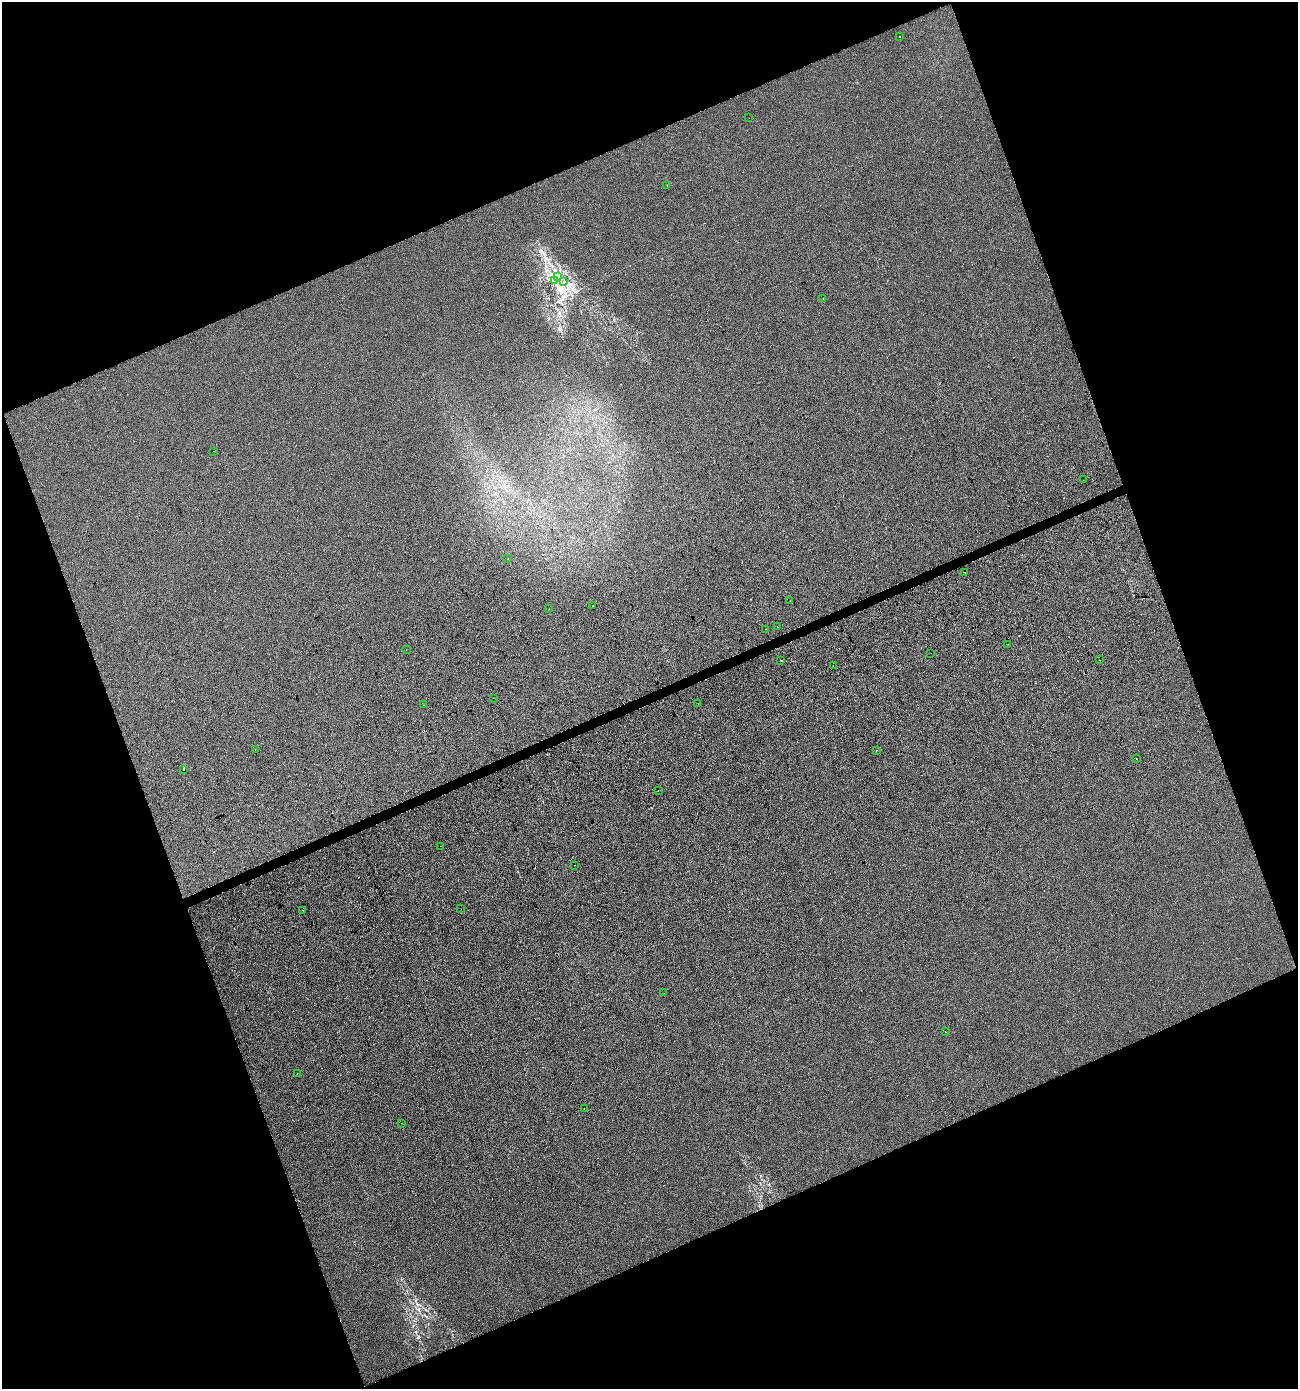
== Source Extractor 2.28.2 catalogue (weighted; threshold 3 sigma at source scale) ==
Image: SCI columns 79-5261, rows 2-5549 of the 5395 x 5549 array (HDU 1 of 3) = the unmasked area's bounding box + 8 px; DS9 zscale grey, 4 x 4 block average (1 PNG px = mean of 4 x 4 image px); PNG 1300 x 1391 px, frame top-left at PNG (2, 2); each listed source drawn as its Kron ellipse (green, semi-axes under 4 px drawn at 4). Shown black and unused: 42% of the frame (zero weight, under 2 of 3 exposures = <1% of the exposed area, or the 3 px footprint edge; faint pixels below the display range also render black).
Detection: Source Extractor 2.28.2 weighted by HDU 2 'WHT'. Background 1.49e-05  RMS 0.0056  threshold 0.0254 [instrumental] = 3 sigma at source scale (4.5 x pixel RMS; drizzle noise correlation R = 1.50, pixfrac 1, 0.0396/0.0396 arcsec/px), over >= 5 px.
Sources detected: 42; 3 cosmic-ray / hot-pixel residue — neither listed nor drawn; the other 39 listed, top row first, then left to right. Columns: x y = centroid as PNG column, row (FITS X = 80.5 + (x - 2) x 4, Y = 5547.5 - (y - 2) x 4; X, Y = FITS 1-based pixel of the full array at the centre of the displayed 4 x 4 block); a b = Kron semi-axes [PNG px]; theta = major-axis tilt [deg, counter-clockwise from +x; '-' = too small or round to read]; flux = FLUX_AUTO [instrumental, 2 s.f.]
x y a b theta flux
900 36 2 2 - 1.6
749 118 2 2 - 0.44
667 186 2 2 - 0.58
558 276 3 2 - 2.1
554 280 2 2 - 1.2
563 282 2 2 - 1.6
823 299 2 2 - 0.85
214 451 2 2 - 0.9
1083 480 2 2 - 0.95
508 558 2 2 - 1
964 572 2 2 - 2.9
790 600 2 2 - 0.73
593 606 2 2 - 2.4
549 609 2 2 - 0.64
777 627 2 2 - 12
766 629 2 2 - 0.71
1008 644 2 2 - 0.72
406 650 2 2 - 0.51
931 653 2 2 - 1.7
781 660 2 2 - 1.8
1099 660 2 2 - 0.83
833 665 2 2 - 1.6
493 698 2 2 - 3.9
698 704 2 2 - 3.3
423 705 2 2 - 1.2
255 750 2 2 - 0.93
876 750 2 2 - 1
1136 759 2 2 - 0.76
183 769 2 2 - 2.8
658 790 2 2 - 0.6
440 846 2 2 - 0.73
574 865 2 2 - 1.3
461 909 2 2 - 0.8
302 910 2 2 - 2.6
664 993 2 2 - 1.5
945 1032 2 2 - 0.94
297 1074 2 2 - 2
584 1108 2 2 - 1.9
401 1123 2 2 - 0.39
Diffuse or blended objects may show on this block-average render without a row.